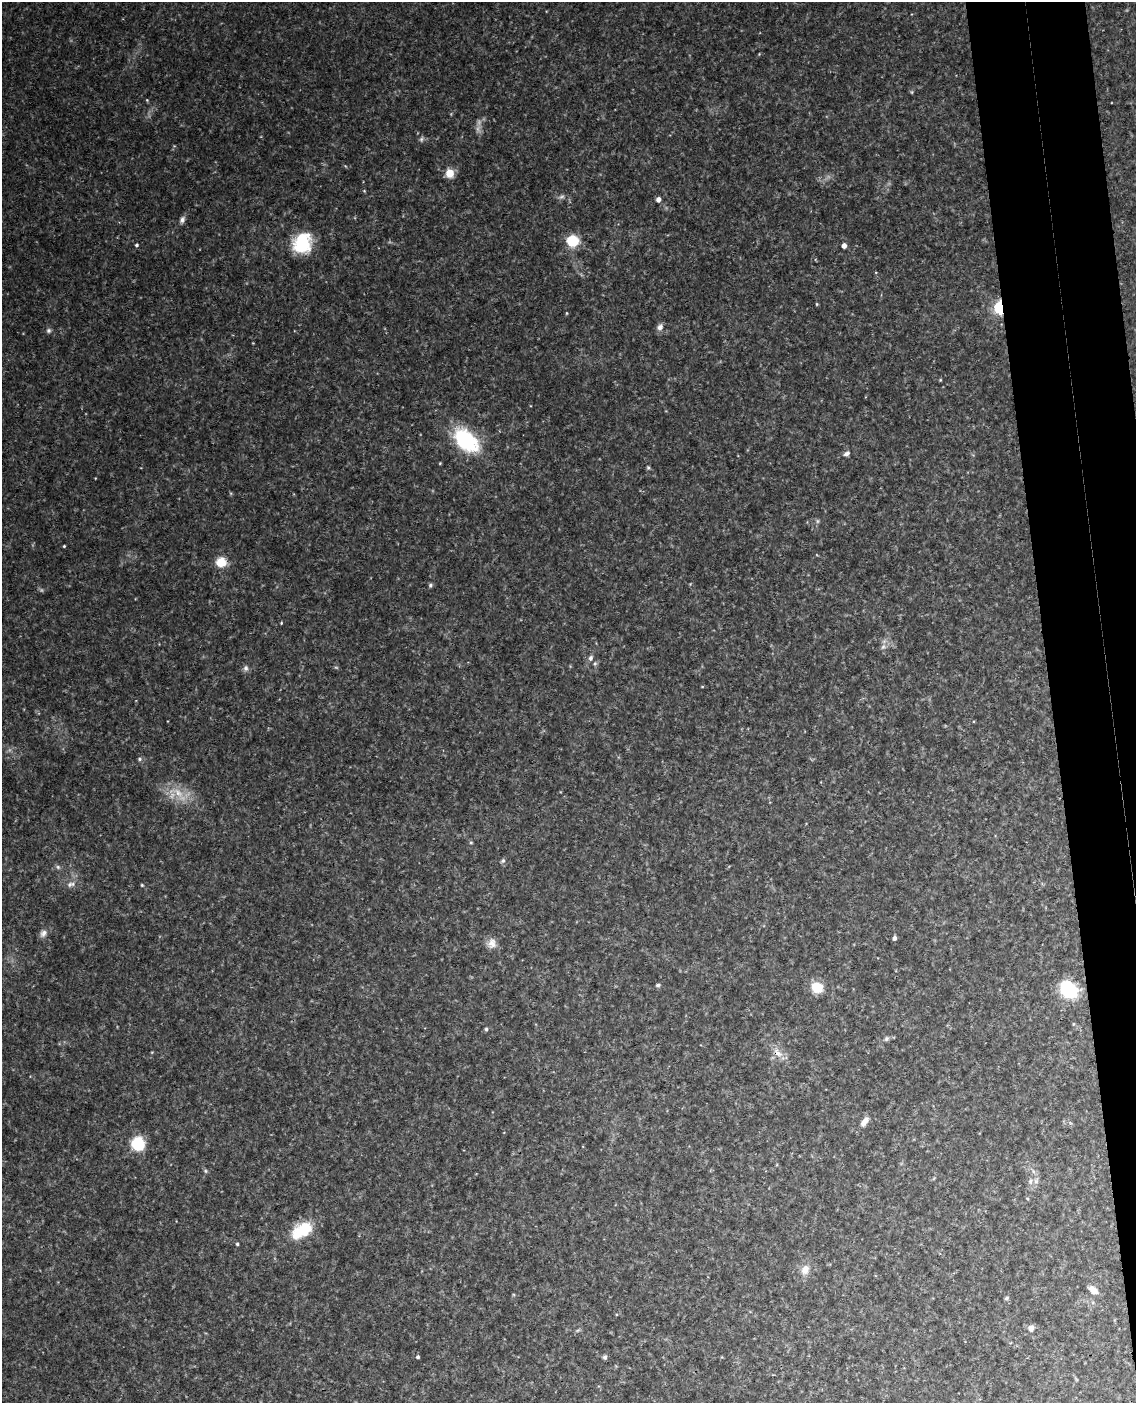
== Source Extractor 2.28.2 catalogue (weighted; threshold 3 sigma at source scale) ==
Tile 6 of 4 x 3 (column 2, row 2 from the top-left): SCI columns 1194-2327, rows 1643-3043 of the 4652 x 4581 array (HDU 1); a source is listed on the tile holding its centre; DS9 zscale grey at full resolution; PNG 1138 x 1405 px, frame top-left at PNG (2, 2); no overlay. Shown black and unused: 7% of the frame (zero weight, under 3 of 4 exposures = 6% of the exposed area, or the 3 px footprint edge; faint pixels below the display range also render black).
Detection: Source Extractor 2.28.2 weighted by HDU 2 'WHT'; one run over the whole footprint, this tile lists its part. Background 0.116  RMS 0.01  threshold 0.0451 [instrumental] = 3 sigma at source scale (4.5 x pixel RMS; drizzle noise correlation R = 1.50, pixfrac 1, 0.05/0.05 arcsec/px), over >= 5 px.
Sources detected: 62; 4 too faint to see at this stretch — not listed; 1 inside a brighter listed object's ellipse — not listed separately; the other 57 listed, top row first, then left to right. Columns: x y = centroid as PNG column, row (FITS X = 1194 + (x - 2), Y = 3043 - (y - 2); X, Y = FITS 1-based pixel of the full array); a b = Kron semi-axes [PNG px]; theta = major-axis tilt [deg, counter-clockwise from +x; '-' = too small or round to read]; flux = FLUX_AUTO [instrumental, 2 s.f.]
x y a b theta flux
759 54 4 4 - 0.75
450 173 8 7 - 15
364 191 4 4 - 0.84
658 199 4 4 - 5.6
182 219 10 6 66 3.4
572 241 7 7 - 47
302 243 19 17 65 51
137 245 4 3 - 1.5
844 246 4 4 - 6.3
817 304 5 3 - 0.86
1000 308 5 4 - 190
566 313 4 3 - 0.78
660 327 9 7 55 4.5
49 330 6 6 - 2.2
253 343 2 2 - 0.56
466 440 36 21 -43 67
847 453 8 6 25 3.4
440 463 4 3 - 0.79
648 468 5 5 - 1.3
817 521 6 4 -72 1.4
64 546 3 3 - 0.94
221 562 5 5 - 67
430 585 6 5 - 1.6
281 623 3 3 - 0.89
883 647 7 6 - 2.8
591 658 8 6 74 2.9
595 663 6 4 19 1.4
336 667 6 3 -19 1.1
246 668 8 7 - 3.1
140 759 5 5 - 1.6
178 793 19 9 -44 15
471 842 5 3 - 1
503 861 7 5 67 1.9
58 867 7 5 -47 2
70 884 9 7 52 3.7
142 885 5 4 - 0.96
43 933 11 8 48 4.6
894 938 5 4 - 2.6
492 943 15 11 83 7.7
658 985 6 4 15 1.6
817 987 11 10 - 20
1068 989 10 8 -38 110
486 1029 5 4 - 1.5
886 1039 6 5 - 1.9
778 1053 15 8 -45 7.9
864 1122 13 7 52 6.4
138 1144 9 9 - 48
205 1171 5 5 - 1.5
1030 1181 7 5 48 2.5
304 1229 26 17 19 31
237 1244 4 3 - 1.4
805 1270 12 10 69 8.7
1093 1290 12 7 -37 6.9
1006 1298 5 4 - 1.4
1031 1328 7 7 - 4.5
418 1357 3 3 - 1.8
605 1357 5 5 - 2.4
Overlapping masked pixels (flux is a lower limit): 1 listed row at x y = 1000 308